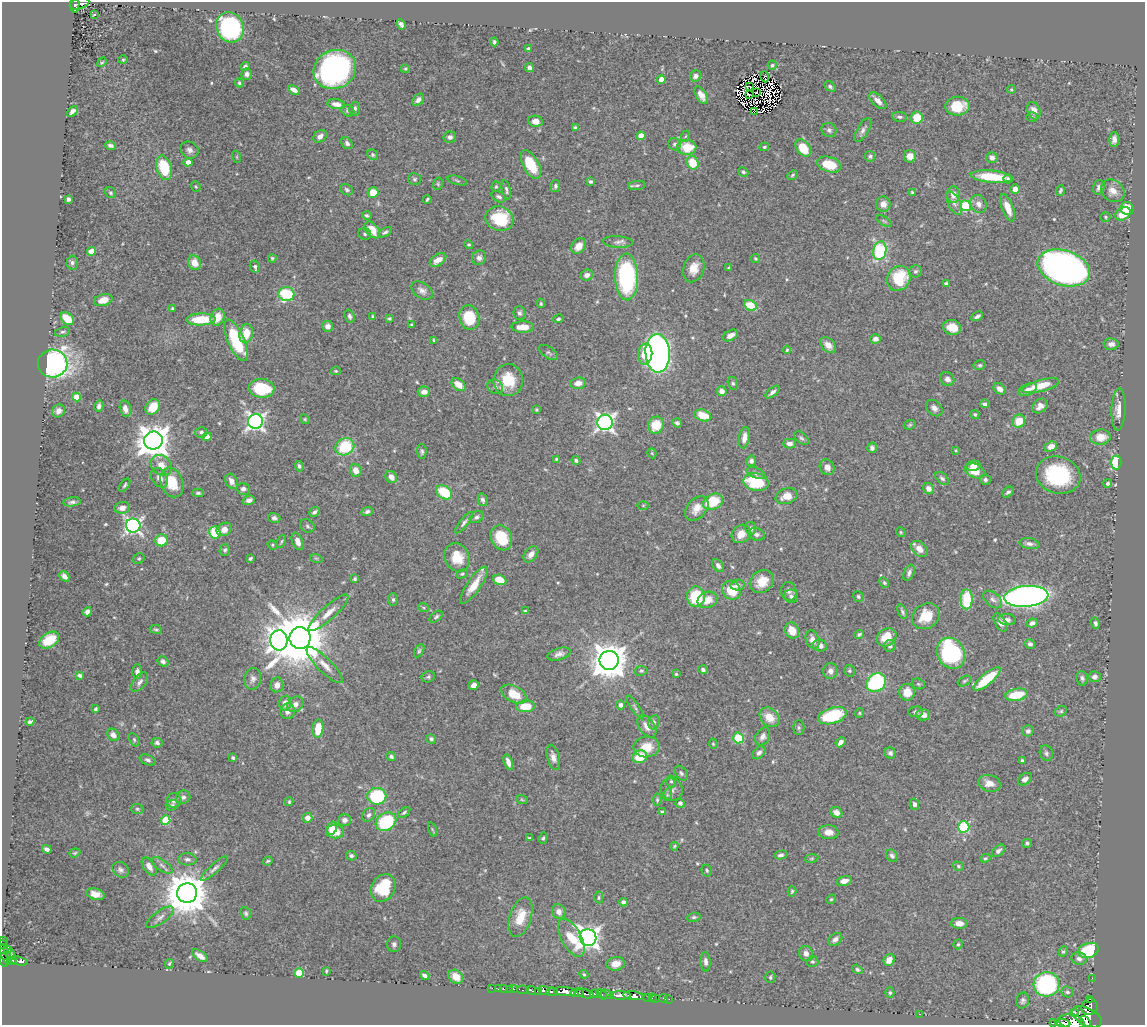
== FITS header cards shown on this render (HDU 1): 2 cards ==
NAXIS1  =                 1143
NAXIS2  =                 1023

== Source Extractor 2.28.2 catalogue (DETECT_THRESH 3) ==
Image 1143 x 1023 px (HDU 1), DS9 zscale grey, 1 PNG px = 1 image px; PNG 1147 x 1027 px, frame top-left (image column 1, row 1023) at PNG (2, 2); each listed source drawn as its Kron ellipse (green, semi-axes under 4 px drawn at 4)
Background 0.619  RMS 0.014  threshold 0.0421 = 3 sigma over >= 5 px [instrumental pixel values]
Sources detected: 550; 6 with non-positive FLUX_AUTO (blend fragments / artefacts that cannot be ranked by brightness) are neither listed nor drawn; of the other 544, the 500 brightest by FLUX_AUTO listed and drawn (44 fainter detections omitted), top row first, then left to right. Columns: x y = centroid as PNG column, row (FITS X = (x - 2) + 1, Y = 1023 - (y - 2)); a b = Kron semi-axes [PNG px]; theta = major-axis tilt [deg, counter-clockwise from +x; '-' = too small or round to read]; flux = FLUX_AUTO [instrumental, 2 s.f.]
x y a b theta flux
79 3 10 5 18 120
75 4 9 4 89 100
94 15 3 3 - 2.7
401 24 5 4 - 3.6
230 27 15 13 -64 130
494 42 4 3 - 1.5
528 49 4 3 - 2.1
123 60 4 4 - 1.2
102 62 5 3 - 1.1
772 65 4 4 - 1.6
245 67 4 4 - 2.6
529 68 4 4 - 3.2
335 69 21 19 27 260
405 69 4 3 - 1.1
247 74 6 5 - 3.2
696 76 6 5 - 3.5
765 77 5 2 - 1.3
661 79 4 4 - 11
239 83 4 3 - 1.5
749 86 3 2 - 2
830 86 6 4 -33 2
1011 89 4 4 - 1
294 90 6 4 -28 5.2
756 92 3 2 - 1.7
701 95 10 5 -60 7.2
749 95 4 2 - 1
418 100 7 5 45 3.7
878 101 11 5 -44 5.6
336 104 9 5 -8 6.5
957 106 12 9 4 27
355 109 7 5 81 3.1
72 111 6 4 44 4.1
348 111 7 5 -31 2.2
755 111 3 2 - 1.3
1034 111 9 6 -67 7.4
900 117 7 5 -9 2.3
1032 117 6 5 - 1.6
917 118 6 6 - 24
536 121 7 5 -10 7.9
575 128 4 4 - 2.6
829 130 8 7 - 2.8
863 130 13 5 60 4
320 136 7 5 38 5.6
641 136 4 4 - 11
686 136 6 3 69 1.1
450 137 6 5 - 3.1
1114 139 7 5 89 4.7
347 143 6 5 - 2.8
675 144 6 6 - 2.7
111 145 6 3 -13 2.6
687 147 9 7 -2 26
764 147 5 4 - 1.4
803 148 9 6 -54 29
190 150 9 8 - 4.3
373 155 6 5 - 1.5
870 156 5 5 - 2.4
910 156 6 6 - 8.1
237 157 6 4 -72 1
992 158 5 5 - 4.4
188 162 4 4 - 10
693 163 7 6 - 25
829 164 12 7 -16 29
531 165 16 7 -62 36
164 168 12 7 -75 47
743 172 5 4 - 1.8
792 175 6 4 42 1.3
992 177 21 6 -5 34
415 179 6 6 - 1.8
1008 179 4 3 - 1.8
457 180 10 3 -15 1.5
591 182 4 3 - 1.9
438 184 6 4 72 1.3
637 185 8 4 7 2
196 186 6 4 -68 1.3
555 186 6 4 80 2.2
496 187 5 4 - 1.4
1099 187 7 5 72 2.9
1015 189 5 4 - 5.6
347 190 7 5 -35 2.2
506 190 10 3 -78 2.2
1060 190 5 3 - 1.5
1113 191 13 10 -40 8.3
373 192 5 5 - 16
912 192 3 3 - 1
111 193 6 5 - 1.7
953 195 8 7 - 7.7
499 197 7 5 -29 2.7
68 199 4 3 - 2.4
427 199 4 2 - 1.3
954 203 13 6 -63 4.4
883 204 7 7 - 7.3
979 204 9 8 - 5.5
965 206 5 5 - 66
1008 208 14 5 -70 13
1127 208 7 6 - 20
1123 214 8 6 31 18
367 216 5 3 - 1.6
1106 217 5 4 - 1.3
499 219 14 12 -20 43
884 221 8 3 -32 1.5
372 230 9 6 -52 14
385 232 7 4 30 2.1
365 234 6 6 - 1.8
618 242 15 5 -3 3.8
469 245 4 4 - 1.3
579 246 8 6 55 9.7
91 251 4 4 - 15
880 251 9 6 79 75
272 258 4 4 - 1.2
479 258 7 6 - 3.9
755 259 5 4 - 1.3
438 260 9 5 32 9.3
72 263 7 6 - 2.6
194 263 7 6 - 11
255 266 6 5 - 3.1
694 268 14 10 72 13
729 268 3 2 - 1.1
1064 268 27 17 -18 620
915 271 6 6 - 2
587 275 6 5 - 5.1
627 277 23 11 -88 140
899 278 13 11 60 43
946 284 4 4 - 2.8
422 291 12 7 -34 4.8
286 294 8 7 - 55
103 300 9 6 17 11
541 304 4 3 - 1.2
750 305 6 5 - 30
172 309 3 3 - 1.2
520 313 7 6 - 2.8
350 316 7 5 -71 2.4
977 316 6 3 30 2.7
217 317 8 7 - 12
373 317 4 3 - 1.7
469 317 12 10 -75 33
389 318 4 3 - 1.4
67 319 8 5 -40 20
201 319 15 6 1 34
558 319 5 4 - 1.7
411 325 3 3 - 1.5
328 326 5 5 - 3.9
523 327 11 5 0 12
952 327 9 7 -16 12
63 332 8 5 15 2
246 333 9 6 79 18
730 335 8 5 28 5.8
875 339 5 4 - 5
236 340 22 8 -66 56
434 340 4 4 - 1.2
1111 344 7 5 -1 4
828 345 9 6 -44 7.2
787 350 4 4 - 1.2
549 352 11 5 -35 2.4
658 353 19 12 -86 490
645 354 10 7 84 17
53 363 15 14 - 300
980 365 6 4 12 1.5
336 371 5 4 - 1.1
947 379 7 6 - 4.4
508 380 16 15 - 28
578 383 7 6 - 7.9
733 384 7 5 -74 1.8
459 385 8 5 -38 11
1040 386 19 6 15 17
495 387 8 7 - 3.7
262 388 13 9 -4 43
1000 389 6 5 - 5.1
1028 389 10 5 24 4.2
722 391 5 4 - 5.5
424 392 6 5 - 6.3
772 392 8 4 39 3.4
76 397 4 4 - 20
985 404 4 3 - 2.3
99 406 5 4 - 2.7
1040 406 8 6 43 6.5
153 407 8 6 52 18
934 408 9 7 -44 4.4
125 409 8 5 -76 5.8
536 409 3 3 - 1.1
1119 409 21 7 87 8.9
58 411 7 6 - 4
975 414 4 4 - 1.4
703 415 8 5 -17 20
305 419 5 4 - 1.1
255 421 7 7 - 350
1019 421 7 6 - 17
605 422 8 7 - 360
677 423 5 4 - 2.1
656 425 9 7 64 24
910 425 6 4 21 1.4
201 432 6 5 - 2.6
207 437 4 4 - 12
1100 437 10 7 4 13
744 438 11 5 79 6.2
801 438 8 5 -44 2.1
153 441 9 9 - 1700
789 444 6 5 - 4.7
1051 446 6 4 23 7.6
345 447 10 8 29 51
872 448 5 5 - 2.5
956 450 4 3 - 1
422 451 7 5 -89 2.1
652 453 5 4 - 1
556 459 3 3 - 1.1
576 460 4 4 - 2
751 461 5 4 - 2.8
1116 462 7 5 85 39
161 465 11 9 -45 9.8
299 466 5 4 - 2.1
973 466 7 5 13 4.8
827 467 8 7 - 6.2
356 470 6 5 - 9.1
975 471 10 7 -24 19
756 473 10 5 -21 2.8
1058 475 22 18 -16 77
391 477 6 5 - 7.2
160 478 10 7 -58 5.9
942 478 8 5 -42 2.1
985 480 5 5 - 2.3
232 481 8 6 -59 6.1
172 482 15 11 -68 23
756 482 13 8 -10 48
1108 483 4 4 - 2.5
125 485 8 3 56 1.5
243 489 6 6 - 3.6
928 489 6 5 - 4.8
444 492 9 6 -35 37
1008 492 6 4 41 2.4
198 493 6 4 -1 1.9
786 496 11 7 18 11
249 500 6 4 16 3.8
483 500 6 5 - 2.7
72 502 8 4 6 2.5
713 502 10 7 27 34
643 505 6 4 0 1.1
122 508 8 6 7 5.3
697 508 14 9 49 11
314 512 6 4 38 2.3
367 512 6 4 24 2.5
476 517 7 5 33 2.3
274 518 6 5 - 2.9
464 523 13 4 51 2.8
133 526 7 7 - 300
307 526 8 6 -37 2.2
751 528 6 5 - 3.2
224 529 8 6 32 7.6
215 532 6 5 - 36
901 532 5 4 - 1.2
741 534 10 8 40 9.6
756 534 8 6 -16 3.1
501 538 13 10 -64 28
161 540 6 6 - 26
281 541 7 3 68 1.2
297 541 9 5 -68 7.3
1029 544 10 5 -10 3.7
272 545 5 4 - 1.2
919 549 9 6 -42 9.1
225 550 6 5 - 1.9
531 554 9 6 51 5.6
457 557 14 12 -65 22
250 558 4 3 - 1.8
316 558 6 4 -18 1.3
139 559 6 5 - 1.5
718 566 7 5 -52 3.2
909 573 8 5 68 3.2
462 574 6 4 30 1.4
64 576 6 4 -47 4.5
355 579 4 3 - 1.7
500 580 7 5 -20 15
762 581 13 10 40 17
884 583 5 4 - 1.5
474 585 22 6 55 17
737 585 7 5 10 3.1
731 590 10 9 - 26
789 591 9 7 -77 3.6
791 596 7 6 - 3
858 596 6 5 - 1.8
1026 596 22 10 5 520
696 597 10 9 - 47
393 599 6 5 - 2
967 599 10 6 89 43
993 599 11 7 -40 3.8
707 600 10 8 24 12
423 607 5 3 - 1.2
525 611 4 4 - 1.3
87 612 5 4 - 3
902 612 8 4 -66 2.1
329 613 26 7 42 11
926 616 15 12 35 21
436 617 7 4 39 1.9
1007 620 9 5 -5 3.7
1000 622 10 5 -61 6.5
1032 623 5 4 - 3.4
1095 623 6 4 -73 2.5
156 629 6 4 -6 1.6
792 630 8 7 - 13
859 634 5 4 - 1.9
887 637 10 8 37 18
300 638 11 10 - 7200
49 640 11 7 34 23
279 640 10 8 -89 610
812 640 9 6 -70 7
1030 644 5 4 - 2.9
820 645 7 6 - 5.7
890 646 6 6 - 2.7
419 651 7 4 60 1.8
951 653 16 13 -60 130
559 654 12 6 16 4.3
609 660 9 9 - 2100
163 661 6 5 - 2.9
325 665 24 7 -45 9.4
703 670 4 4 - 2.1
641 671 6 5 - 1.7
830 671 8 7 - 4.6
849 671 6 5 - 1.5
137 672 7 5 -89 3.8
676 674 4 4 - 1.1
79 675 4 3 - 2.3
428 677 7 5 25 1.8
1095 677 6 5 - 3.6
1082 678 7 5 -78 2.5
253 679 11 8 80 4.3
987 679 17 5 40 38
964 681 7 4 28 1.6
139 682 11 6 52 3.9
876 683 10 8 35 98
918 684 7 5 -21 1.4
277 685 7 6 - 6.4
474 685 5 4 - 5.4
907 692 8 8 - 12
514 694 14 8 -27 20
1016 695 11 6 11 27
285 703 7 6 - 5.5
295 704 9 7 39 5
620 705 4 4 - 4
526 706 9 6 3 22
635 707 14 4 -55 2.3
95 709 3 3 - 1.7
287 711 8 7 - 5.5
1061 711 6 5 - 1.5
916 712 7 5 7 2.7
859 713 5 4 - 1.2
923 715 7 5 -3 7
832 716 15 8 17 54
769 717 11 8 -45 14
30 721 4 3 - 1.7
654 722 7 5 76 2.1
647 726 12 7 -54 7.7
318 728 9 5 83 20
799 728 7 5 90 1.8
1028 731 6 5 - 3.6
113 735 7 5 -47 5
763 736 9 6 58 4.8
738 738 5 5 - 38
431 739 5 4 - 2.2
134 740 7 4 -64 1.8
841 742 6 4 46 3.9
157 743 5 5 - 2.7
713 744 5 4 - 1
647 747 13 10 6 17
759 753 7 5 48 3.4
890 753 6 5 - 2.8
1046 753 8 6 -70 2.5
391 756 5 4 - 2.3
553 757 13 6 -74 5.5
640 757 7 6 - 24
233 758 4 3 - 1.7
148 760 8 5 -22 2.6
1022 760 3 3 - 1.6
508 762 8 4 -69 5.2
681 773 8 5 -54 2.3
1025 779 7 5 37 3.6
671 781 6 5 - 2
989 783 11 8 -14 8.4
672 789 11 10 - 5.3
667 795 6 4 74 1.7
377 796 9 8 - 73
183 797 7 6 - 3.4
174 800 7 7 - 4
522 800 6 3 -20 1.2
657 800 6 4 82 1.4
289 802 4 3 - 1.2
680 803 4 4 - 3.2
914 804 5 4 - 3.5
172 805 6 5 - 1.7
137 809 6 5 - 1.4
404 812 7 3 37 1.8
662 812 4 3 - 1.6
836 812 6 5 - 5.9
369 815 7 6 - 2.7
307 818 5 5 - 9
165 820 5 4 - 40
344 820 6 6 - 4.4
386 822 11 8 32 68
964 827 6 5 - 84
332 828 7 5 66 8.1
432 829 7 3 -71 1.1
335 832 9 6 -1 18
828 832 10 7 -2 6.9
529 838 3 3 - 1
543 838 6 4 71 1.5
1027 843 5 4 - 1.8
674 846 4 3 - 1
47 849 5 4 - 3.1
998 851 7 5 42 2.9
75 853 6 4 21 1.3
781 855 6 4 14 2.4
351 856 5 4 - 2.3
892 856 7 5 -44 2.8
812 858 7 4 7 1.2
985 858 5 4 - 1.2
187 859 9 6 -3 3
268 861 5 3 - 1.2
162 865 12 5 -34 3.4
149 866 10 6 -56 6.6
958 866 6 4 -19 1.6
214 868 18 4 42 3.7
121 870 9 7 -41 3.3
707 870 6 5 - 1.7
844 881 7 4 14 6.7
383 888 14 12 59 34
792 891 5 4 - 1.4
187 893 10 9 - 3500
96 894 9 5 -15 7.3
599 897 6 4 90 1.5
831 899 5 4 - 1.3
623 902 4 4 - 3.5
559 912 8 6 -61 6.4
246 913 7 5 -70 1.9
160 917 16 6 35 5
521 917 20 10 72 20
694 917 7 4 9 1.9
959 923 8 5 -4 7.6
588 937 8 8 - 670
571 938 21 10 -62 30
835 939 8 5 36 4
3 940 3 2 - 12
394 944 8 7 - 2.8
958 944 5 4 - 1.4
3 945 5 3 - 9.6
7 949 4 2 - 38
1088 950 10 7 18 64
1063 951 5 4 - 1.3
11 954 6 2 -63 51
806 954 8 7 - 4.9
6 955 11 4 -66 76
200 956 9 4 -34 6.3
1079 959 7 6 - 3.6
4 960 7 3 -73 100
13 960 3 3 - 80
889 960 6 5 - 8.4
19 961 9 3 -14 140
706 962 10 5 -86 3.4
812 962 6 5 - 1.9
169 964 5 4 - 1.3
616 964 9 7 9 9.5
857 969 5 4 - 1.8
326 971 4 2 - 1.2
299 973 5 5 - 39
584 974 4 4 - 1.2
425 976 5 3 - 2.8
456 977 8 6 -40 13
770 977 6 5 - 1.6
1092 978 2 2 - 7.2
1046 984 13 12 - 130
492 988 2 2 - 5
498 989 2 2 - 3.6
503 989 3 3 - 13
509 989 2 2 - 5.5
513 989 3 3 - 11
523 990 6 3 -9 58
531 990 5 3 - 80
544 990 5 4 - 250
538 991 3 2 - 32
552 992 5 3 - 160
565 992 11 4 -4 990
1067 992 6 5 - 1.9
577 993 7 3 8 150
890 993 5 4 - 1.6
585 994 9 4 -15 240
595 994 5 3 - 240
602 994 6 3 -46 95
606 994 6 4 -23 77
620 995 11 3 -1 600
633 996 10 4 -7 740
647 997 2 2 - 10
652 997 3 2 - 16
656 998 2 2 - 6.9
664 998 4 2 - 12
669 999 2 2 - 5.2
1090 999 2 2 - 500
1023 1001 8 6 77 2.7
1090 1007 8 8 - 280
1075 1013 4 4 - 79
920 1014 3 2 - 1.3
1087 1017 16 8 -27 960
1072 1021 13 7 -9 1300
1086 1022 7 4 -49 200
1053 1023 4 2 - 40
1063 1023 7 3 -8 380
At the frame edge (FLAGS 8, measured only in part): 7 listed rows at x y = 3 940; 3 945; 4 960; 1072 1021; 1086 1022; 1053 1023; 1063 1023
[44 fainter detections neither listed nor drawn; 6 non-positive-flux detections neither listed nor drawn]